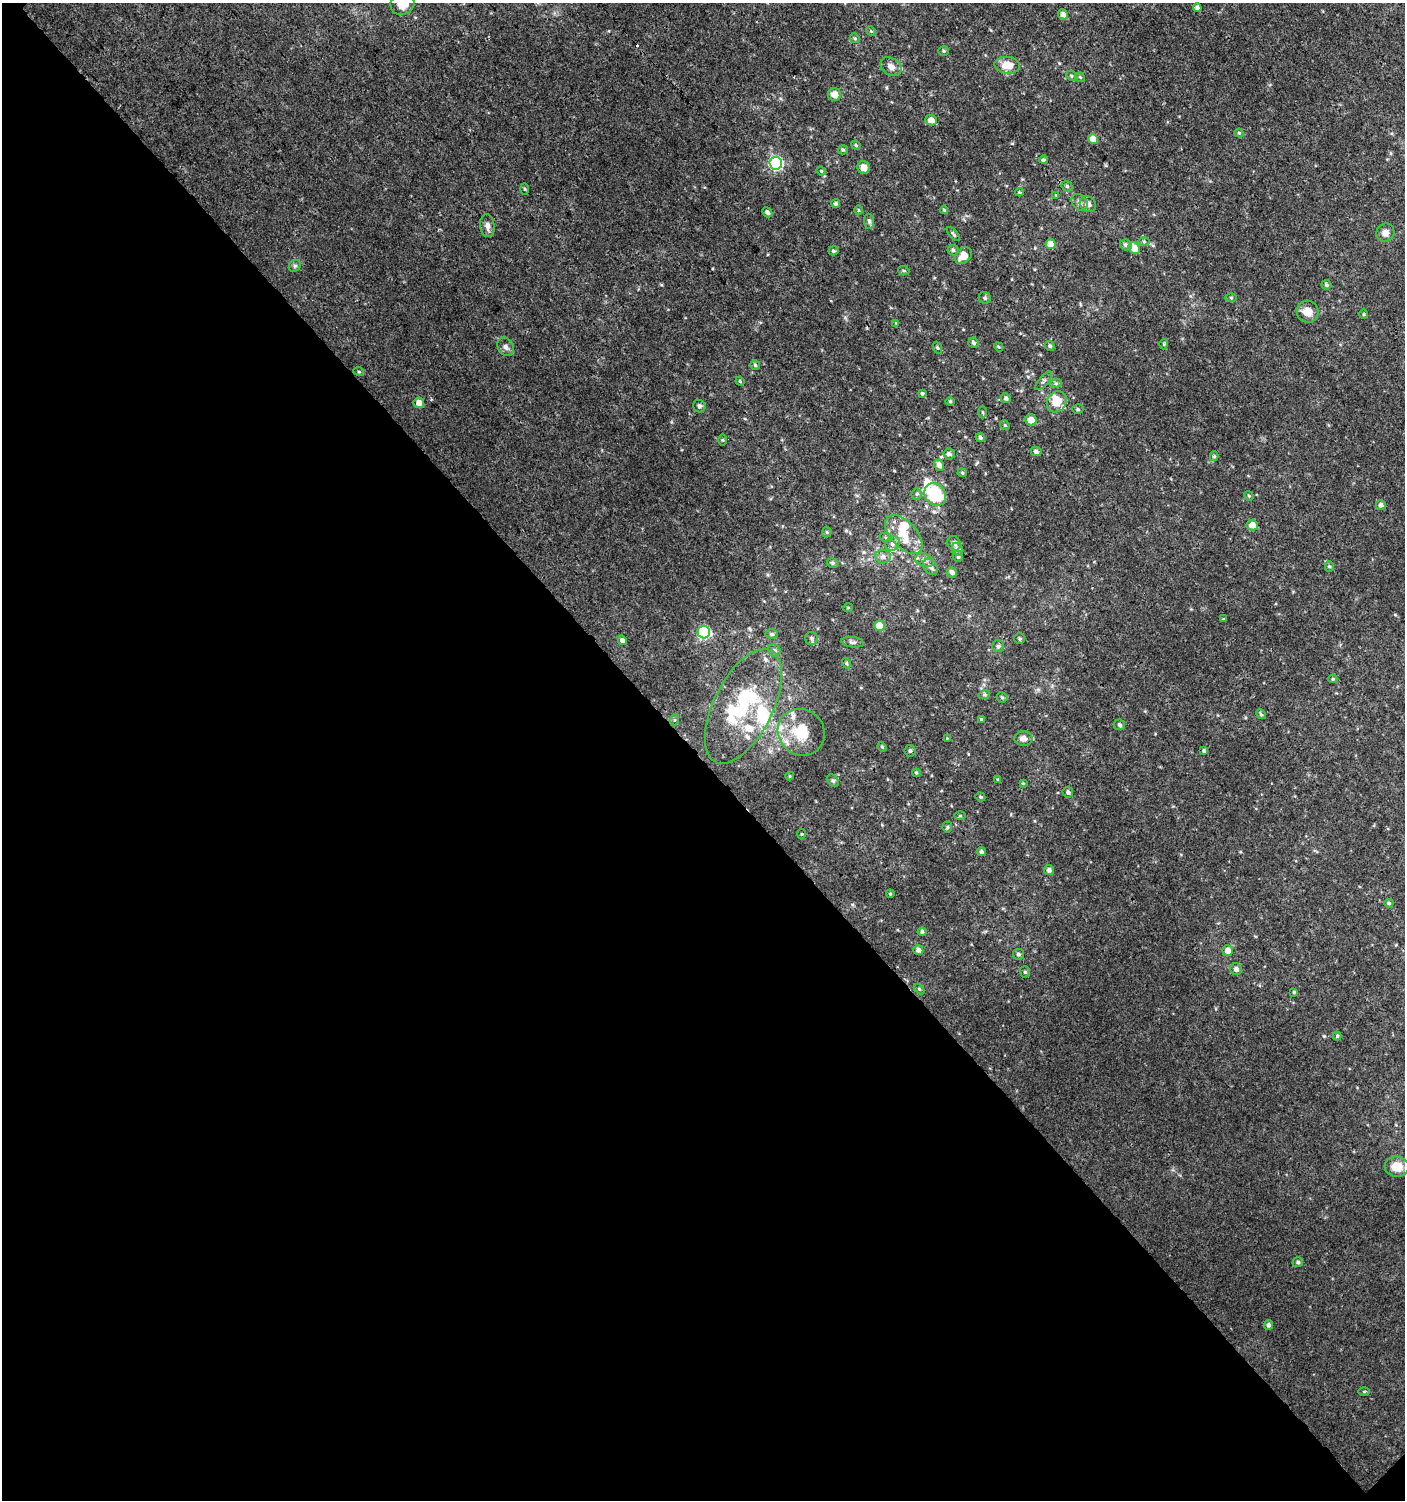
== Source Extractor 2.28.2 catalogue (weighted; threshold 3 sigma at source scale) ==
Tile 14 of 4 x 4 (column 2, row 4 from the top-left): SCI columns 1608-3010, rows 33-1530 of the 6060 x 6084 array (HDU 1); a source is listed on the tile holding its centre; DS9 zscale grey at full resolution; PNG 1407 x 1502 px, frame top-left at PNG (2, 3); each listed source drawn as its Kron ellipse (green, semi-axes under 4 px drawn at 4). Shown black and unused: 49% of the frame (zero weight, under 3 of 4 exposures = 4% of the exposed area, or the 3 px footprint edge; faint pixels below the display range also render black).
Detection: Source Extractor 2.28.2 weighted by HDU 2 'WHT'; one run over the whole footprint, this tile lists its part. Background 0.00437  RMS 0.0021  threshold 0.00962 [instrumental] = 3 sigma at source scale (4.5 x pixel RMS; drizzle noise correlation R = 1.50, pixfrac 1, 0.0396/0.0396 arcsec/px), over >= 5 px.
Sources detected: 166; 2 inside a brighter object's white glare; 1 cosmic-ray / hot-pixel residue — neither listed nor drawn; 15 inside a brighter listed object's ellipse — not listed separately; the other 148 listed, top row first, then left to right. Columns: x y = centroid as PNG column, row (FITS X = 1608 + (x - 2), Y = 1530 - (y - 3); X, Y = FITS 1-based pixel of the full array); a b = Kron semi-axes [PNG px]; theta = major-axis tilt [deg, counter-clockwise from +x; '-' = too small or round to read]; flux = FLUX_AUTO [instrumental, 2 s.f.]
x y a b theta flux
402 3 12 11 - 3.1
1197 8 4 4 - 0.56
1063 14 5 4 - 0.9
871 31 5 4 - 0.23
855 38 5 4 - 0.29
944 51 5 4 - 0.28
1007 65 13 8 -7 3.6
891 67 11 8 -35 1.3
1071 76 5 4 - 0.31
1080 77 5 4 - 0.3
834 94 6 6 - 2.2
931 120 6 5 - 1.4
1239 133 4 4 - 0.28
1093 139 5 5 - 1.7
856 145 5 4 - 0.25
843 150 5 4 - 0.3
1044 160 4 4 - 0.44
776 163 6 6 - 34
863 167 6 6 - 1.5
821 171 5 4 - 0.24
1067 186 6 5 - 0.35
525 189 5 3 - 0.23
1020 192 4 4 - 0.22
1056 195 4 4 - 0.18
1079 202 9 7 -51 0.94
836 204 4 4 - 0.39
1088 204 9 7 -37 1.1
858 210 5 3 - 0.2
944 210 4 4 - 0.23
767 212 5 4 - 0.59
869 221 7 5 -89 0.57
487 226 11 7 -83 1
1385 233 9 9 - 1.2
953 234 8 4 -47 0.39
1144 241 6 4 -1 0.28
1051 244 5 5 - 2.7
1126 245 6 5 - 0.66
1134 248 6 5 - 2.8
953 250 5 5 - 0.47
833 251 5 4 - 0.37
963 256 9 7 41 2.4
295 266 6 5 - 0.42
904 271 5 3 - 0.25
1326 285 5 5 - 0.37
985 298 6 5 - 0.43
1231 298 6 4 -1 0.28
1308 312 11 11 - 2.3
1363 314 5 3 - 0.24
896 323 4 4 - 0.2
973 343 5 5 - 0.47
1164 344 5 3 - 0.23
1050 346 5 4 - 0.37
506 347 10 8 -56 0.88
999 347 5 3 - 0.22
937 348 6 4 -69 0.31
755 365 5 4 - 0.35
359 372 5 3 - 0.23
740 381 4 4 - 0.23
1044 381 11 5 49 0.6
1056 383 6 4 18 0.34
922 393 4 4 - 0.34
1006 398 5 4 - 0.5
950 401 4 4 - 0.26
1057 402 11 9 59 3.7
419 403 5 5 - 1.5
699 406 6 6 - 0.56
1078 409 5 4 - 0.35
982 412 6 4 -89 0.25
1031 420 6 5 - 2.3
1005 425 5 4 - 0.28
980 437 4 4 - 0.45
722 440 6 4 -89 0.26
1036 451 5 4 - 0.62
949 454 6 5 - 0.67
1214 456 5 4 - 0.29
939 465 5 5 - 1
962 473 5 4 - 0.29
917 494 5 5 - 0.37
935 494 12 10 -49 12
1249 496 5 3 - 0.2
1381 505 5 5 - 0.81
1252 525 5 5 - 2.1
827 532 5 5 - 0.28
904 534 24 13 -48 4.4
886 538 6 4 -18 0.29
954 543 7 6 - 0.74
892 544 8 6 47 0.84
957 549 6 5 - 0.79
883 556 8 7 - 0.84
958 556 6 4 -86 0.45
925 560 10 6 -20 0.79
833 563 6 4 -15 0.43
1329 566 5 4 - 0.31
931 567 9 6 -57 0.75
952 572 5 4 - 0.8
848 608 5 3 - 0.16
1223 619 4 3 - 0.18
879 626 5 5 - 3.7
704 632 6 6 - 22
772 634 6 5 - 0.42
812 638 6 6 - 0.5
1020 639 5 5 - 0.34
622 640 5 4 - 0.8
853 642 11 5 -8 0.59
998 646 6 6 - 0.44
774 650 6 5 - 0.55
846 663 5 4 - 0.29
1333 679 4 3 - 0.23
984 695 6 4 18 0.31
1002 697 5 5 - 0.34
743 706 62 29 63 20
1261 714 5 4 - 0.35
981 719 4 4 - 0.25
674 720 5 3 - 0.24
1120 725 5 5 - 0.43
801 732 24 22 -43 6.7
947 738 3 3 - 0.14
1023 738 9 7 0 1.2
882 747 5 4 - 0.23
910 751 5 5 - 0.47
1204 751 4 4 - 0.43
916 773 4 3 - 0.24
790 776 4 4 - 0.22
998 779 4 3 - 0.18
833 781 7 5 -52 0.42
1023 783 4 4 - 0.2
1068 792 5 5 - 0.57
980 797 5 4 - 0.27
960 816 5 3 - 0.23
947 827 5 5 - 0.29
801 834 5 3 - 0.2
981 852 4 4 - 0.5
1049 870 5 5 - 0.63
890 894 4 4 - 0.24
1389 903 4 4 - 0.33
922 932 4 4 - 0.5
918 950 5 4 - 0.82
1228 951 5 5 - 1.6
1018 954 5 5 - 0.51
1236 969 6 5 - 0.83
1025 972 6 5 - 0.39
919 989 6 4 -45 0.27
1294 992 4 4 - 0.27
1337 1036 4 4 - 0.27
1397 1167 12 10 -5 3.6
1298 1262 5 5 - 0.42
1268 1325 5 4 - 0.58
1364 1391 5 4 - 0.25
Isophote crosses this tile's border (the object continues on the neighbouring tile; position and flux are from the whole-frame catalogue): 1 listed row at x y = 402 3